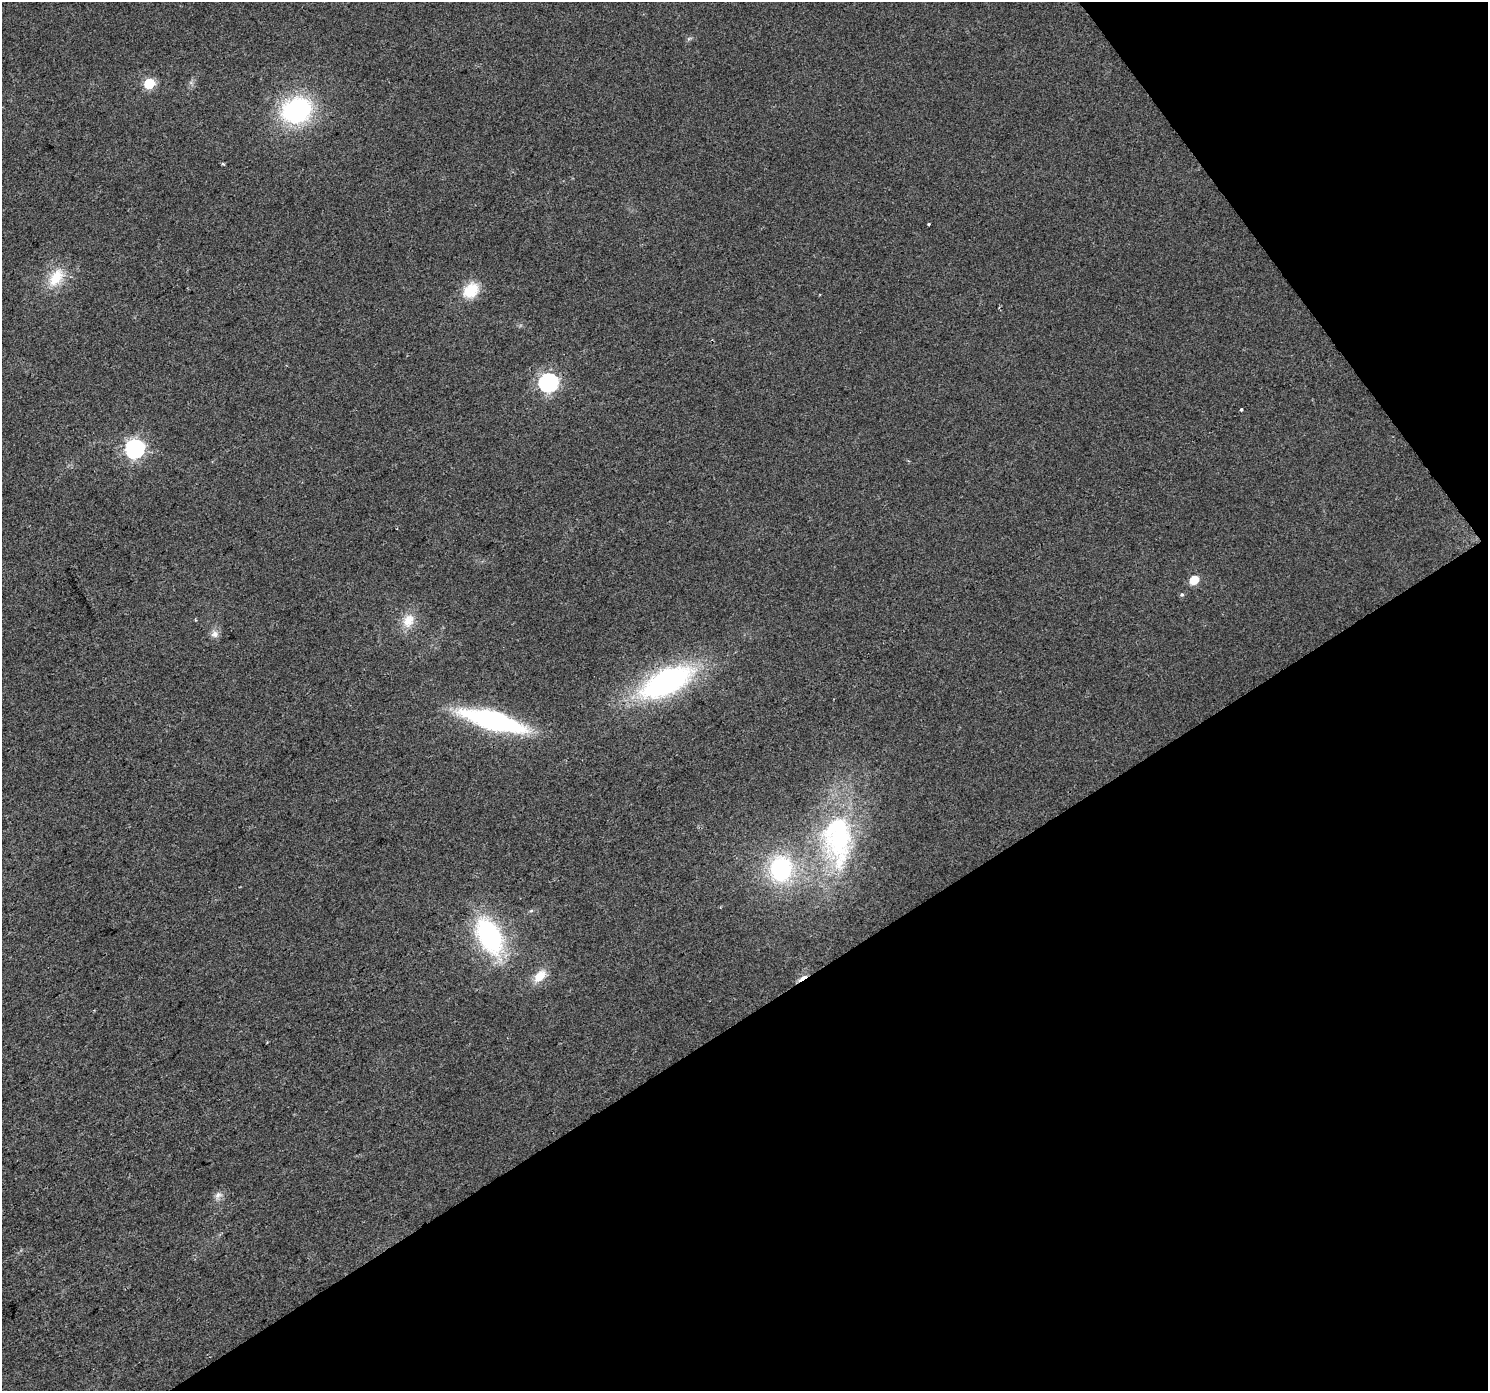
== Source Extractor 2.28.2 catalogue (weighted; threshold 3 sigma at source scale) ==
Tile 12 of 4 x 4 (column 4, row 3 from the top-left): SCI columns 4462-5947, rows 1579-2967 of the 5947 x 5874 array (HDU 1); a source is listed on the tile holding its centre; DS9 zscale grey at full resolution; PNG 1490 x 1393 px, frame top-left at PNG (2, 2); no overlay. Shown black and unused: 33% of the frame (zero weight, under 2 of 3 exposures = <1% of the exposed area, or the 3 px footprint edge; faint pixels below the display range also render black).
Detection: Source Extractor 2.28.2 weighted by HDU 2 'WHT'; one run over the whole footprint, this tile lists its part. Background 0.0314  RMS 0.0063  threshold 0.0285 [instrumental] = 3 sigma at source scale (4.5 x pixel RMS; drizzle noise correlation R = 1.50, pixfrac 1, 0.0396/0.0396 arcsec/px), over >= 5 px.
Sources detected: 24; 1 inside a brighter object's white glare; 1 cosmic-ray / hot-pixel residue — not listed; the other 22 listed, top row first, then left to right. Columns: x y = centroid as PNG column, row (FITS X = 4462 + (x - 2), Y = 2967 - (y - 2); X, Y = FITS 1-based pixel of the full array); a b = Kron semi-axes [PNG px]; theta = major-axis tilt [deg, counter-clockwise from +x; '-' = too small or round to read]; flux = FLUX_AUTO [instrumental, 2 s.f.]
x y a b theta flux
149 83 6 6 - 42
297 110 32 25 19 84
223 164 4 3 - 0.82
928 224 3 3 - 0.88
56 278 26 15 54 17
471 290 20 16 39 16
548 382 8 7 - 210
1241 410 3 3 - 1.7
135 449 7 7 - 240
1194 580 6 5 - 19
1182 595 5 5 - 1.1
408 621 20 15 66 11
215 634 10 9 - 3.3
666 682 51 22 25 150
493 721 53 15 -15 130
838 839 88 40 90 110
781 869 24 20 83 69
531 911 6 4 19 0.86
489 936 38 21 -63 93
540 976 15 10 46 11
803 978 12 4 33 7.8
218 1195 11 8 25 3.1
Overlapping masked pixels (flux is a lower limit): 1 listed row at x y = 803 978